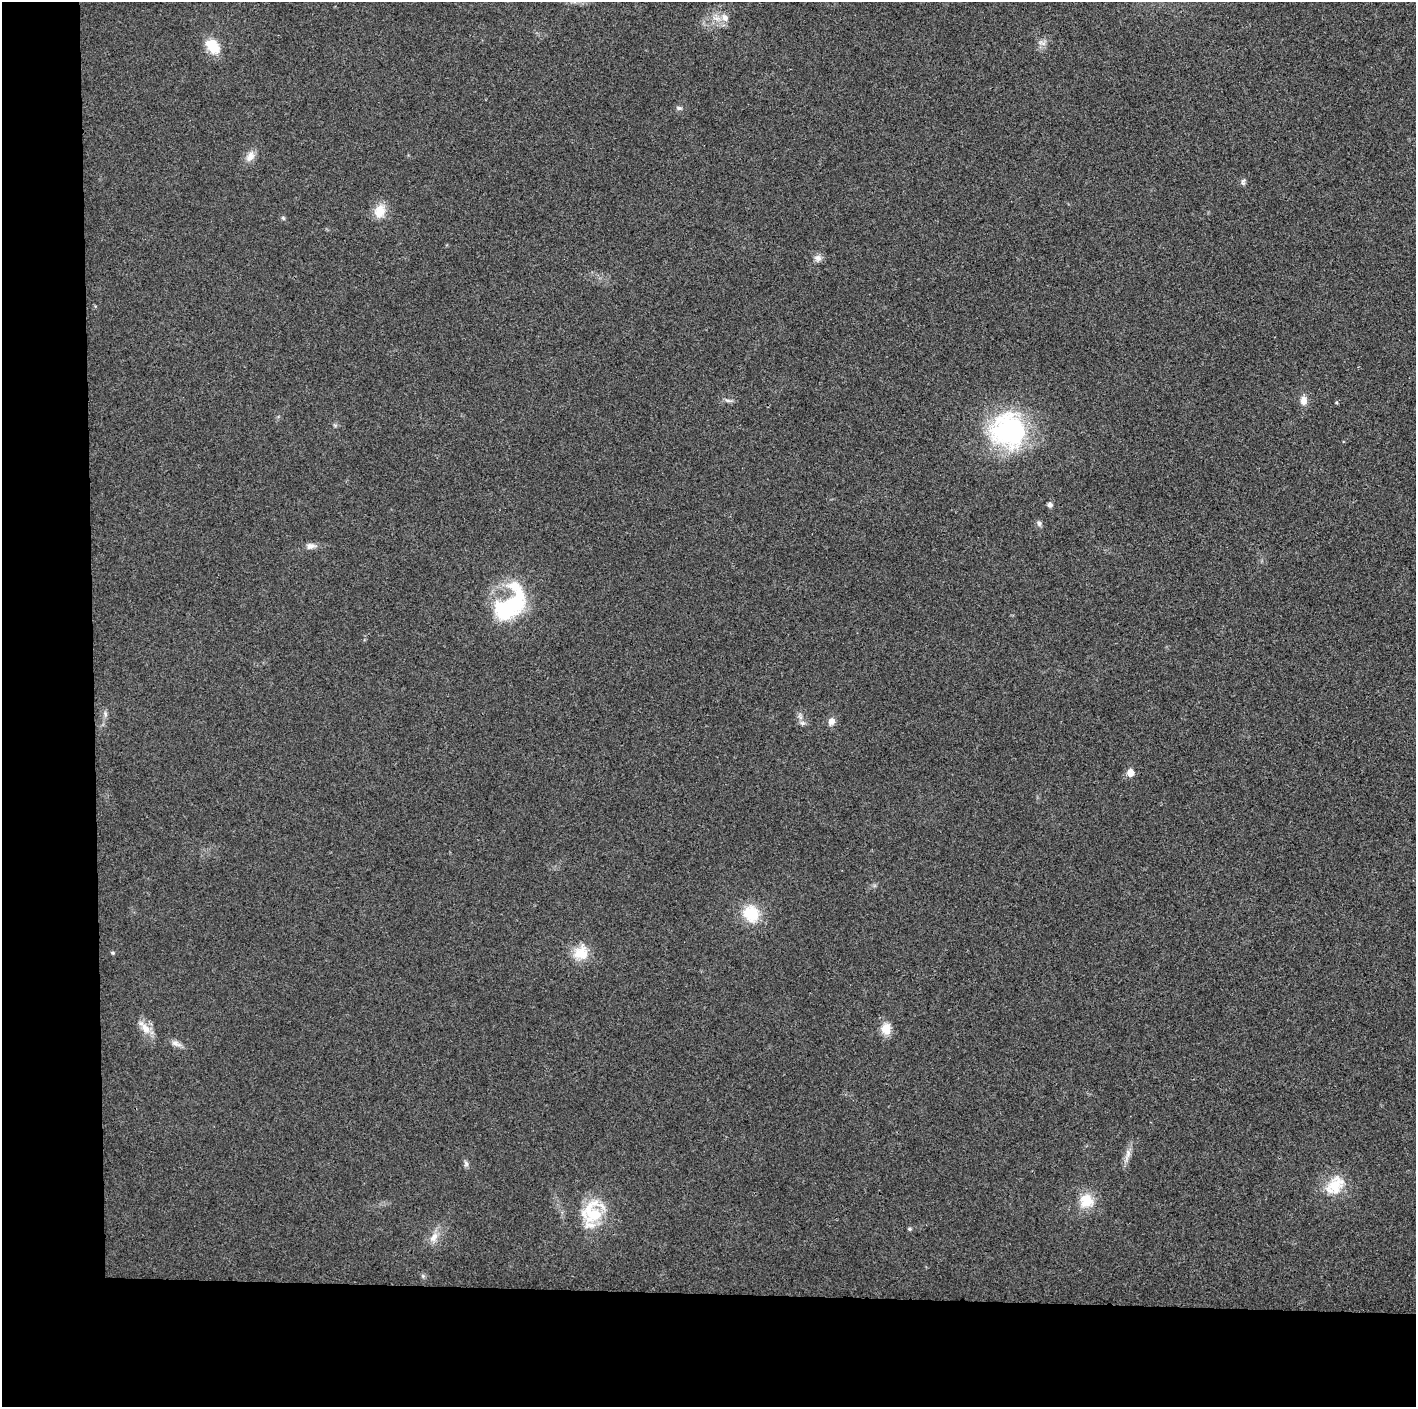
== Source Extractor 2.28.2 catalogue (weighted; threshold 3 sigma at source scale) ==
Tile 7 of 3 x 3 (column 1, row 3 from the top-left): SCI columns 1-1414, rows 6-1410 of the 4242 x 4224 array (HDU 1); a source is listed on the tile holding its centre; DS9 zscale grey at full resolution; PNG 1418 x 1409 px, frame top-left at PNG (2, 2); no overlay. Shown black and unused: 14% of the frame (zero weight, under 3 of 4 exposures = <1% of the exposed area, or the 3 px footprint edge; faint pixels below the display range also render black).
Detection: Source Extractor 2.28.2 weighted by HDU 2 'WHT'; one run over the whole footprint, this tile lists its part. Background 0.0201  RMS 0.0055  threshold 0.0247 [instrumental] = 3 sigma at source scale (4.5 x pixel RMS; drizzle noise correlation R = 1.50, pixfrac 1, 0.05/0.05 arcsec/px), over >= 5 px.
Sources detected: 35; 2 inside a brighter listed object's ellipse — not listed separately; the other 33 listed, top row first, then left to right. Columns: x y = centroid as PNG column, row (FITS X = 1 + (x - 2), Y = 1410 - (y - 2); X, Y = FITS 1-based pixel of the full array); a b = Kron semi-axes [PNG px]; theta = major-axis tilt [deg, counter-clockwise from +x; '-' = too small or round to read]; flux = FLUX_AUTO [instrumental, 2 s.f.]
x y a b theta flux
725 18 11 8 -52 3.8
1042 43 13 3 -26 1.3
213 46 20 13 -54 11
679 108 8 5 -8 1.3
250 156 16 9 61 4.3
1243 182 9 5 80 1.2
380 211 18 13 73 8.1
283 218 7 4 -45 0.81
818 258 10 8 -4 2.4
727 400 8 4 -35 1.2
1303 400 10 8 -90 3.9
1008 430 46 43 -51 73
1050 505 5 4 - 2
1039 523 8 6 -75 1.3
310 546 11 8 11 2.7
505 609 33 32 - 36
105 714 7 4 -72 1.1
831 721 9 7 61 3
802 723 7 6 - 1.4
1130 773 6 5 - 6.7
751 913 20 18 -49 17
113 953 5 4 - 0.76
581 953 19 18 - 11
145 1028 17 10 -51 6.1
886 1029 14 11 -87 7
176 1043 15 6 -24 2.7
1128 1155 20 6 73 3.8
466 1164 9 6 -75 1.4
1335 1185 29 19 50 16
1087 1201 18 17 - 12
593 1213 31 26 51 26
910 1229 5 4 - 0.75
434 1237 15 9 58 4.8